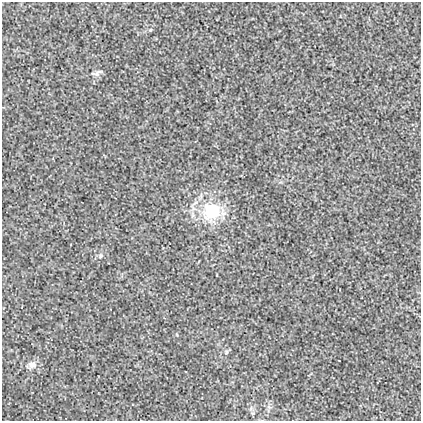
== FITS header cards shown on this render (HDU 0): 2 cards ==
NAXIS1  =                  419
NAXIS2  =                  419

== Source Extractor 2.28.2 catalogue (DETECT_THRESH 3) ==
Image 419 x 419 px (HDU 0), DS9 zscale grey, 1 PNG px = 1 image px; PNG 423 x 423 px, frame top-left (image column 1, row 419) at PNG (2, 2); no overlay
Background 0.00102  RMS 0.018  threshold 0.054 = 3 sigma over >= 5 px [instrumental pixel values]
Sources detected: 5; all 5 listed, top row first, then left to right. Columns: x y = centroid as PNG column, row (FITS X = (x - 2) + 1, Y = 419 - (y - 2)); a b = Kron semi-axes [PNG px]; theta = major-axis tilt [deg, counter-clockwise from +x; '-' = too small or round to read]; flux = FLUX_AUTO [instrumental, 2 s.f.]
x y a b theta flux
96 74 11 6 -1 4.1
211 211 24 21 30 58
100 256 5 5 - 1.8
227 352 6 4 89 1.6
32 365 12 9 15 6.8